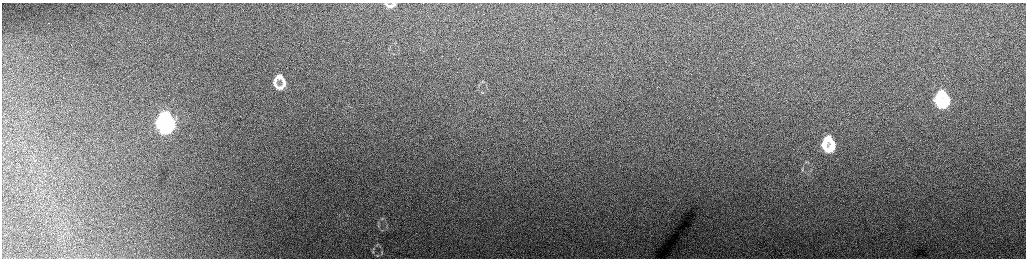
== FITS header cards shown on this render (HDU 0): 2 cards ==
NAXIS1  =                 2048 /fastest changing axis
NAXIS2  =                  512 /next to fastest changing axis

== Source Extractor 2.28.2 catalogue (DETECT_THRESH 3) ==
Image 2048 x 512 px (HDU 0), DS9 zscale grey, zoomed out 1/2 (1 PNG px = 2 x 2 image px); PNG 1028 x 260 px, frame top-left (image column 1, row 511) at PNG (2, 3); no overlay
Background 167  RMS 1.8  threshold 5.33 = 3 sigma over >= 5 px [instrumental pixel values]
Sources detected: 25; all 25 listed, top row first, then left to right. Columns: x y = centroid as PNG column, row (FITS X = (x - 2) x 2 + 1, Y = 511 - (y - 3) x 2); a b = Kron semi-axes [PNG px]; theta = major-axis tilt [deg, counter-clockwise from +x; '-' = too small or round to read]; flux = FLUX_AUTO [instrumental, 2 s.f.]
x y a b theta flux
386 3 3 2 - 430
394 4 5 3 - 600
390 6 6 3 -3 1000
49 23 2 1 - 330
279 76 8 7 - 2200
275 80 8 5 79 1500
283 81 13 4 -79 2100
275 84 8 4 -64 1500
279 88 12 6 7 2400
482 93 6 1 -20 280
942 93 7 7 - 10000
946 99 10 5 -86 9300
938 100 9 4 -88 11000
941 105 7 4 -17 9400
165 117 5 5 - 27000
169 122 12 5 -78 42000
161 123 12 5 -90 41000
165 128 7 5 -8 30000
828 138 7 6 - 5400
824 144 9 4 88 5600
833 144 11 5 -87 5500
827 149 8 5 -15 5200
373 252 6 3 -79 550
382 252 6 2 -90 390
377 255 5 3 - 370
At the frame edge (FLAGS 8, measured only in part): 1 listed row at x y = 386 3